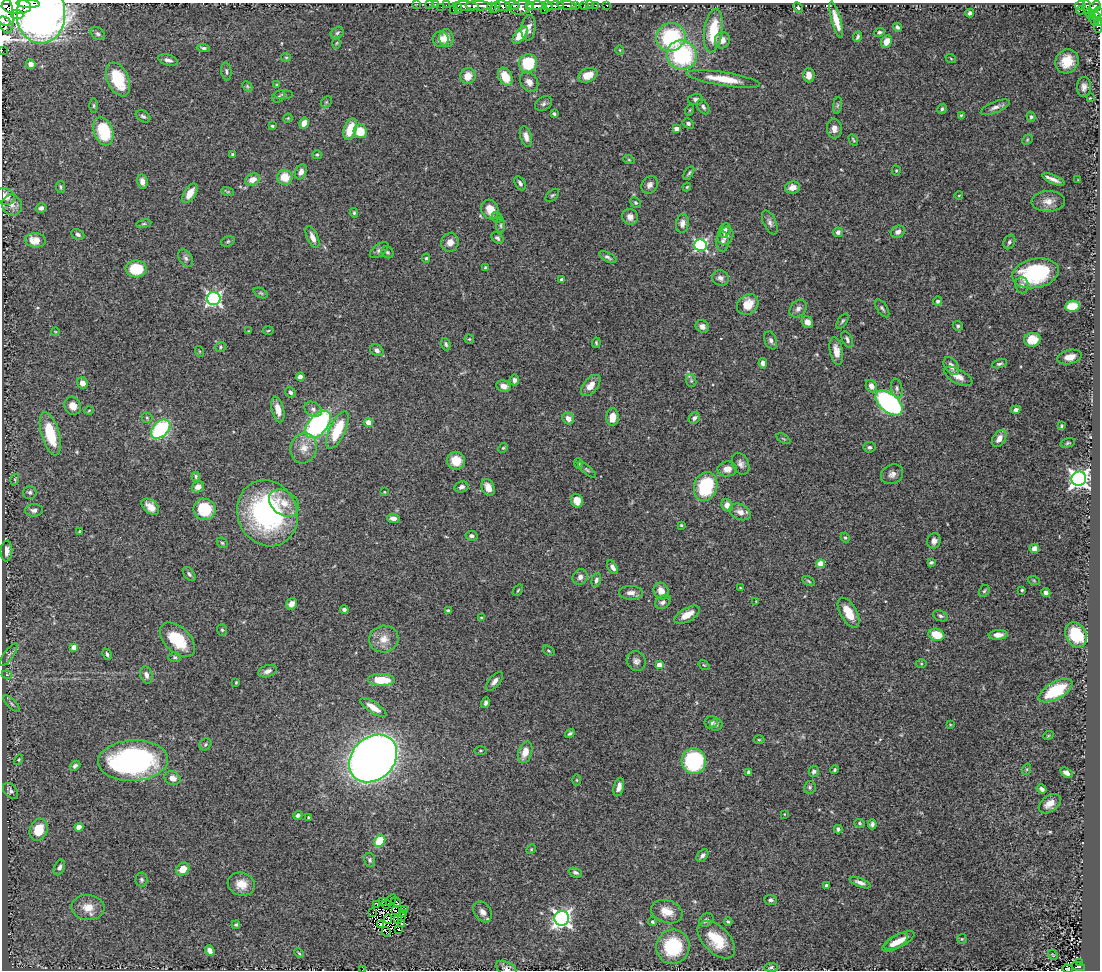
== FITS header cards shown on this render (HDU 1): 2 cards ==
NAXIS1  =                 1098
NAXIS2  =                  968

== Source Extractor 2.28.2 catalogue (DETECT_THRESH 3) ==
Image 1098 x 968 px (HDU 1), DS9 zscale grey, 1 PNG px = 1 image px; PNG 1102 x 972 px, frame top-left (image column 1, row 968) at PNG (2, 3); each listed source drawn as its Kron ellipse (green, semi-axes under 4 px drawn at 4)
Background 1.57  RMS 0.047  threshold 0.14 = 3 sigma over >= 5 px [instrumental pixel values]
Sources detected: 394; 6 with non-positive FLUX_AUTO (blend fragments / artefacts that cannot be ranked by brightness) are neither listed nor drawn; the other 388 listed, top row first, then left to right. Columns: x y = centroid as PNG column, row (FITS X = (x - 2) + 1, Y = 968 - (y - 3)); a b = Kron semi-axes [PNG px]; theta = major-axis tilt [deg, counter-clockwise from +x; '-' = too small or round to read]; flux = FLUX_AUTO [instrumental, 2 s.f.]
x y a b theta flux
28 4 11 3 -3 1900
417 4 2 2 - 24
429 4 2 2 - 24
435 4 2 2 - 35
446 5 2 2 - 30
513 5 7 3 -2 1000
567 5 9 3 -4 390
584 5 3 3 - 64
589 5 2 2 - 20
595 5 3 2 - 18
607 5 3 3 - 58
1080 5 5 3 - 300
16 6 15 8 -3 6800
466 6 13 4 -4 3000
479 6 14 4 -3 3300
503 6 7 5 -19 1500
530 6 4 3 - 1700
536 6 8 4 5 3800
547 6 5 3 - 1300
555 6 9 4 4 2100
576 6 4 3 - 760
441 7 2 2 - 25
491 7 4 3 - 450
495 7 6 3 50 680
1086 7 6 4 -87 310
1095 7 7 4 45 840
458 8 5 2 - 200
521 8 11 6 11 3000
798 8 6 4 -62 4.5
453 9 3 2 - 100
544 10 2 2 - 81
1081 10 4 2 - 22
5 13 20 8 -82 9300
970 13 4 4 - 8.1
1090 13 5 3 - 87
1098 13 5 4 - 340
41 14 29 24 88 1200
17 15 6 4 -6 500
1097 18 8 3 -61 150
836 20 19 5 -75 37
1094 20 6 2 -58 130
5 21 6 2 -28 1000
1098 26 7 3 89 110
897 27 4 3 - 6.3
528 28 13 7 84 20
713 31 22 9 82 120
879 32 5 4 - 6
337 33 7 5 31 6.3
98 34 8 5 -32 7.2
520 35 10 5 52 58
671 37 15 14 - 250
858 37 5 3 - 5.5
446 38 9 7 -82 29
441 39 8 7 - 25
722 40 8 7 - 23
886 42 7 5 63 24
336 43 5 3 - 3.5
203 48 6 4 -5 6.9
2 50 2 2 - 17
620 50 4 3 - 2.4
682 55 15 14 - 330
286 57 5 4 - 4.1
951 59 5 3 - 2.9
168 60 10 5 -16 12
1067 61 12 11 - 63
528 63 9 9 - 160
31 64 5 4 - 32
226 71 9 5 -84 7.3
588 75 10 7 21 40
809 75 7 5 -89 21
468 76 8 7 - 42
505 77 9 6 -63 66
118 79 18 10 -65 130
723 79 37 7 -9 80
529 82 10 8 -52 22
277 85 3 3 - 3.2
247 86 6 4 -47 4.4
1084 87 10 7 87 16
284 95 9 3 0 4.7
279 96 7 5 40 5.9
1090 98 3 2 - 2.2
696 99 7 5 2 8
326 102 6 4 44 5.1
543 104 9 6 33 9.2
837 105 8 4 81 5.8
94 106 7 3 -90 4.5
703 107 8 5 -57 7.5
995 107 15 5 22 15
942 109 5 4 - 5.3
690 110 5 3 - 3
554 114 4 3 - 6.2
961 115 4 4 - 3.8
143 116 8 5 -31 7.5
1031 117 5 4 - 4.9
288 118 4 3 - 2.8
304 123 5 4 - 23
688 123 6 4 -32 6.1
272 126 4 3 - 4.3
834 128 10 7 -84 21
350 129 11 6 72 75
676 129 4 4 - 26
103 131 15 9 -69 160
360 131 7 6 - 66
526 137 11 5 -73 19
853 140 6 3 -60 3.9
1027 140 6 4 47 5.1
233 154 3 3 - 4.4
317 155 5 4 - 4.1
629 160 6 3 -19 3.6
896 170 5 4 - 3.5
301 172 8 5 67 16
689 173 7 3 58 5.1
285 177 8 7 - 60
1053 179 12 4 -23 19
253 180 8 5 22 25
1078 180 3 3 - 1.9
142 181 7 5 -80 18
520 183 8 5 -59 8.3
650 185 9 7 57 13
61 187 6 4 -80 5.8
687 187 4 3 - 3
792 188 7 6 - 24
228 192 6 4 -17 3.6
190 193 11 5 57 34
552 195 8 5 43 5.3
959 195 4 3 - 2.2
5 196 10 8 -33 26
1048 201 17 10 1 33
636 202 5 4 - 5.1
12 205 10 10 - 20
41 208 5 4 - 13
490 210 10 8 -65 41
354 213 4 3 - 4.3
497 217 5 5 - 5.2
630 217 8 7 - 18
770 222 13 6 -65 12
682 223 9 6 83 20
144 224 7 4 8 4.9
501 225 8 4 -90 5.6
725 230 7 5 63 12
838 232 5 5 - 9.4
898 232 7 6 - 15
78 234 7 5 -26 8.8
725 236 9 7 61 18
312 237 12 5 -66 22
497 238 7 5 -41 7.2
35 240 10 7 -4 44
228 241 7 5 18 5.3
450 242 9 8 - 26
722 242 10 6 90 13
1009 242 7 5 63 7.6
700 245 6 6 - 500
379 250 11 5 39 10
387 252 6 5 - 5.8
608 257 9 4 -27 7.8
186 258 10 6 -58 11
426 258 4 4 - 3.9
485 268 3 3 - 5
136 269 10 8 1 110
1036 273 23 14 11 300
720 278 8 7 - 14
562 280 4 3 - 9.3
1022 285 8 6 -78 10
261 293 7 4 -24 5.4
214 299 7 6 - 810
938 301 4 4 - 8.4
748 304 11 9 38 56
1072 306 7 5 8 68
882 308 10 5 -56 7.4
798 309 10 7 49 13
843 321 8 4 56 5.7
807 322 6 5 - 16
702 326 7 6 - 14
958 326 5 4 - 5.6
55 331 4 2 - 2.4
248 331 4 2 - 2.3
268 331 5 3 - 3.3
469 339 4 4 - 3.5
847 339 9 5 -67 8.7
771 340 9 6 -69 9.8
1032 340 8 7 - 68
596 343 5 4 - 4.1
446 344 6 4 -71 6.1
220 347 5 5 - 4.9
377 350 7 5 -35 12
199 351 5 3 - 2.8
836 351 14 6 -79 26
1069 357 12 7 13 34
763 363 5 4 - 12
999 364 8 4 18 6.3
951 366 10 6 -56 19
958 376 16 7 -28 27
300 377 4 4 - 17
514 380 5 5 - 13
691 381 6 5 - 5.5
83 383 6 5 - 20
591 385 12 7 50 32
504 386 7 5 -11 18
871 386 6 5 - 19
897 388 10 5 -79 10
290 392 6 5 - 7.8
889 403 16 9 -40 670
73 406 9 8 - 29
278 409 13 6 -77 30
313 409 9 7 -30 14
89 410 4 3 - 3.1
1016 410 4 4 - 11
612 417 9 6 87 35
147 418 5 5 - 4.8
568 418 6 5 - 19
694 418 6 5 - 8.8
369 423 4 4 - 52
318 424 16 9 48 540
1061 426 4 3 - 5
161 429 11 7 44 280
337 430 20 8 65 140
50 434 22 9 -73 130
999 438 9 6 57 23
783 439 8 3 -31 4
1068 443 7 4 16 5.3
869 447 6 5 - 7.7
304 448 15 13 75 41
503 448 5 4 - 3.9
456 461 9 9 - 42
579 463 5 4 - 3.8
741 464 11 8 -63 15
727 469 10 7 4 24
587 470 11 4 -40 7.2
892 474 11 9 28 17
196 476 5 3 - 3.9
15 479 5 3 - 3.5
1079 479 7 7 - 1700
706 486 15 11 72 180
198 487 6 5 - 19
461 487 7 5 13 11
488 488 9 6 -65 30
30 492 6 6 - 7.5
384 492 2 2 - 2.5
577 501 7 6 - 40
284 503 16 12 -36 49
727 505 6 5 - 27
150 507 10 6 -41 25
204 509 11 10 - 140
34 510 9 6 5 11
740 512 11 7 -25 22
267 513 34 29 -67 590
393 518 6 4 -5 13
681 525 3 3 - 3.8
79 531 3 2 - 2.3
471 536 6 4 -12 8.9
845 538 5 4 - 4
934 541 8 6 70 16
222 543 6 5 - 4.5
1034 549 5 4 - 24
6 551 10 6 86 20
931 562 4 3 - 5.8
821 564 4 4 - 88
613 567 7 4 -60 14
189 574 8 5 -51 7.8
580 577 8 7 - 16
596 580 7 4 76 7.6
809 581 7 4 -29 4.3
1034 581 6 4 -20 4.1
740 588 3 2 - 2.5
518 590 6 3 54 3.7
1022 590 3 3 - 3.6
661 591 8 7 - 28
984 591 6 5 - 5.3
631 593 12 7 -1 20
1046 593 4 4 - 11
756 601 4 3 - 2.4
663 602 8 6 30 10
292 604 6 5 - 22
344 609 4 3 - 8
448 610 4 3 - 4.8
848 613 17 8 -60 56
687 615 14 6 29 42
940 616 7 5 -21 7.3
481 618 4 3 - 3.1
222 630 6 5 - 4.8
936 635 8 6 -18 75
998 635 9 5 5 19
1076 635 13 10 -62 140
384 639 15 13 15 41
177 640 21 12 -43 120
74 647 4 4 - 32
549 651 6 3 -36 3.7
107 654 6 4 -65 7
9 655 13 5 54 10
175 657 6 5 - 5.2
636 661 10 9 - 14
921 664 5 3 - 3.2
659 665 4 4 - 33
704 665 6 3 -36 2.9
268 671 10 5 19 15
7 675 5 3 - 2.5
146 675 9 6 -75 16
381 680 13 6 -2 95
495 681 11 5 49 13
236 682 3 2 - 3
1055 691 18 8 29 150
485 703 5 4 - 7.8
12 704 10 4 -46 8.1
373 708 15 5 -33 33
711 722 6 6 - 16
716 724 6 6 - 8.1
950 724 4 3 - 2.2
570 734 5 4 - 6
1048 736 5 3 - 2.7
759 740 5 3 - 3.1
205 744 6 5 - 5.2
481 750 6 3 0 3.3
525 752 11 6 72 38
373 758 26 21 44 3800
19 760 5 4 - 3.8
133 761 35 20 3 780
694 761 13 12 - 300
75 766 6 4 41 6.6
1027 769 6 3 72 3.9
835 770 4 3 - 4.6
814 771 5 5 - 8.5
748 772 4 3 - 4.7
1066 773 7 4 -32 13
172 778 8 6 -21 22
577 780 6 4 -90 3.2
619 787 9 5 75 21
810 787 6 5 - 6.4
1042 789 5 4 - 9.4
10 791 9 6 -49 9.3
1050 804 12 8 36 25
784 814 4 2 - 2.1
298 815 5 4 - 7.2
308 817 4 2 - 2.7
860 823 5 4 - 4.3
872 824 5 4 - 7.7
79 827 4 4 - 41
838 829 4 3 - 7.6
39 830 11 9 70 76
380 841 6 5 - 100
531 849 5 4 - 3.4
702 856 7 4 49 10
370 860 7 5 -79 6.4
59 867 8 5 67 12
183 869 7 6 - 37
575 873 7 4 -21 8.2
141 880 7 6 - 6.9
860 882 11 4 -22 13
241 884 14 11 -16 44
827 886 4 4 - 17
391 900 6 2 58 1.8
771 900 6 5 - 7.5
382 902 2 2 - 2.7
396 902 5 2 - 3.2
377 904 3 2 - 3.2
386 904 5 2 - 1.2
88 907 16 12 -5 43
396 910 2 2 - 1.7
405 910 4 2 - 4.4
483 912 11 8 -54 19
667 912 16 11 -18 43
373 913 2 2 - 2.9
403 914 4 3 - 4.2
402 917 3 2 - 4.1
562 918 7 7 - 1200
388 919 5 2 - 4.7
398 920 3 3 - 0.67
706 920 8 6 41 9.6
653 922 5 4 - 5
728 922 4 3 - 4.8
380 924 4 2 - 2.2
401 924 3 2 - 2.8
236 925 4 4 - 4.6
398 929 3 2 - 2.8
386 932 5 2 - 5
962 939 5 5 - 3.7
716 940 23 13 -45 99
900 940 16 6 27 38
895 942 14 6 31 33
673 947 17 16 - 190
210 950 5 4 - 15
299 953 5 3 - 3.6
1053 955 5 4 - 3.7
1080 962 3 3 - 25
771 967 7 4 4 6.2
1078 967 7 4 -14 86
506 969 11 7 -27 13
1067 969 5 3 - 42
362 970 2 2 - 5.5
At the frame edge (FLAGS 8, measured only in part): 16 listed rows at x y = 28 4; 417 4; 429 4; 435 4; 16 6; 5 13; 1098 13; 41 14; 1097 18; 5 21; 1098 26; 2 50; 5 196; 506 969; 1067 969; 362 970
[6 non-positive-flux detections neither listed nor drawn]